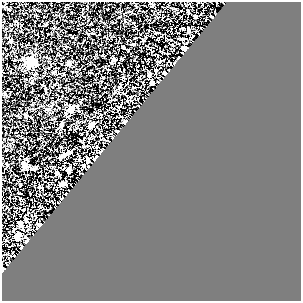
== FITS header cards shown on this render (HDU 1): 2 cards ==
NAXIS1  =                  299
NAXIS2  =                  299

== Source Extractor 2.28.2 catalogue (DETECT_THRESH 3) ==
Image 299 x 299 px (HDU 1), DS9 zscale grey, 1 PNG px = 1 image px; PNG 303 x 303 px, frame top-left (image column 1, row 299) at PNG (2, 2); no overlay
Background 0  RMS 0.0033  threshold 0.01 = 3 sigma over >= 5 px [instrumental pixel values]
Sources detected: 33; all 33 listed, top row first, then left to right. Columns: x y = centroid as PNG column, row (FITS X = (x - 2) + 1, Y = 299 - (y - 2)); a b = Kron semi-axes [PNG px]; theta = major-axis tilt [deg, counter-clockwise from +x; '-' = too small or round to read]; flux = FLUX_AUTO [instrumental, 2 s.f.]
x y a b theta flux
188 12 5 3 - 0.19
196 17 4 3 - 1.5
189 30 3 3 - 1.8
11 41 3 3 - 0.39
123 47 3 3 - 0.43
185 48 5 4 - 12
23 58 5 4 - 0.32
114 59 4 4 - 0.46
31 62 13 11 -20 2.1
69 63 5 4 - 0.63
156 70 3 3 - 1.1
149 75 4 3 - 2
152 83 4 3 - 5.7
120 86 5 3 - 0.21
48 109 6 5 - 0.42
71 109 5 5 - 2.4
125 122 4 3 - 0.35
61 124 5 3 - 1.3
92 124 4 3 - 1.6
89 126 3 3 - 1.2
66 153 8 3 27 15
62 156 6 3 32 11
87 160 5 3 - 6.4
24 165 4 4 - 1.8
83 165 3 3 - 1.9
68 170 5 3 - 7.3
57 173 3 3 - 4.4
62 184 5 4 - 10
20 199 3 3 - 1.5
25 219 4 3 - 3.5
20 224 6 3 -58 5.5
16 237 5 4 - 16
26 241 3 3 - 0.63